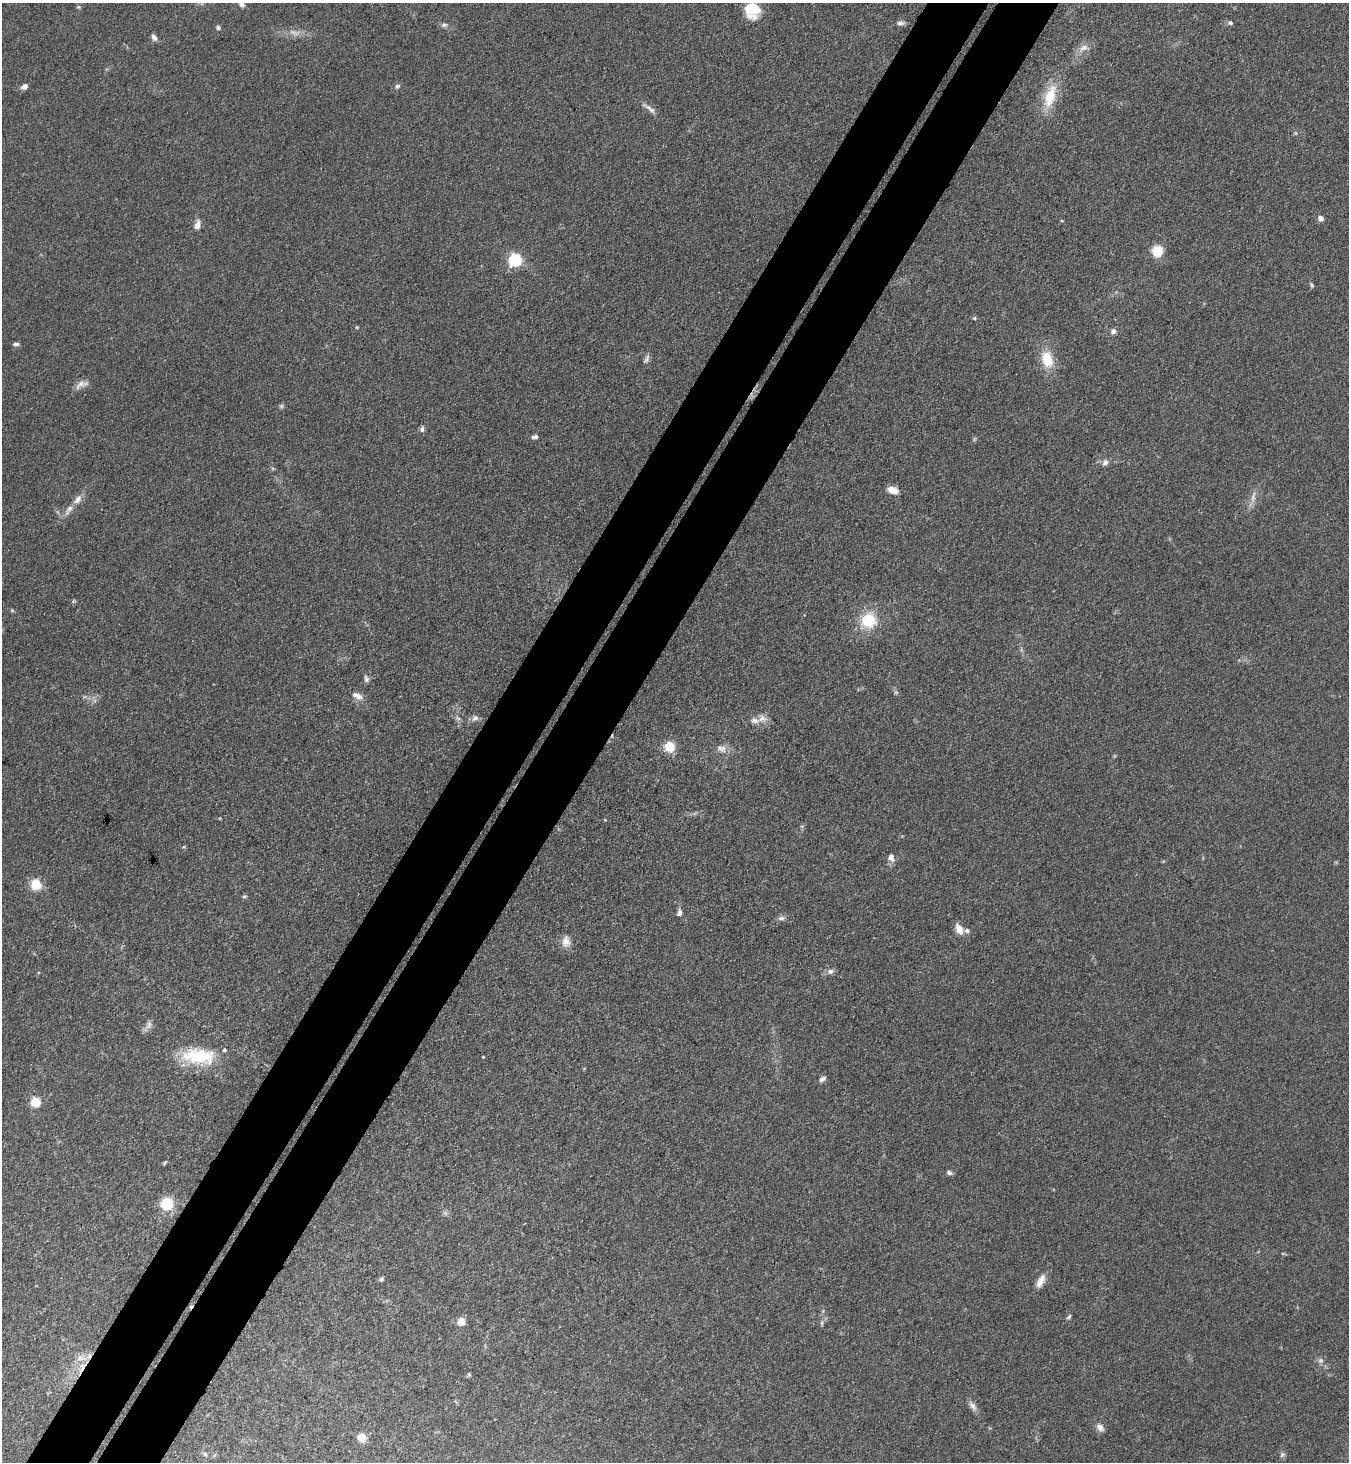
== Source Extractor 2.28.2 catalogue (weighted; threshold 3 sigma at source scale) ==
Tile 7 of 4 x 4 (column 3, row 2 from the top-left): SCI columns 2896-4242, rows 2954-4413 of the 5929 x 5908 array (HDU 1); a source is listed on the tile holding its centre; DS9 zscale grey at full resolution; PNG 1351 x 1464 px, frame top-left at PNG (2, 3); no overlay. Shown black and unused: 9% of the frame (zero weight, under 3 of 4 exposures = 5% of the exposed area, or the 3 px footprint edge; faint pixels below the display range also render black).
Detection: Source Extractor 2.28.2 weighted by HDU 2 'WHT'; one run over the whole footprint, this tile lists its part. Background 0.184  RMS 0.0086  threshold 0.0387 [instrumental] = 3 sigma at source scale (4.5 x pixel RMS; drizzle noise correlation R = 1.50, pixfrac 1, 0.05/0.05 arcsec/px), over >= 5 px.
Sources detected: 81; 3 too faint to see at this stretch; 1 cosmic-ray / hot-pixel residue — not listed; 5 inside a brighter listed object's ellipse — not listed separately; the other 72 listed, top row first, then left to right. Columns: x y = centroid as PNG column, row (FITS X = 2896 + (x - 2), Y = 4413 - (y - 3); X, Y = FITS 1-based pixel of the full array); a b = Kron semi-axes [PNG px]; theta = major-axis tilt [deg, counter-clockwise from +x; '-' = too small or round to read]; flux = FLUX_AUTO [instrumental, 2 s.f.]
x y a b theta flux
241 4 9 6 -53 3.6
79 7 6 5 - 1.3
752 11 19 17 -78 20
900 23 10 6 1 3.1
1230 23 7 6 - 2.1
444 25 9 5 14 2.3
218 28 5 5 - 2.1
294 33 16 6 -22 5.6
154 37 9 6 -57 3.4
1084 48 18 9 24 7
24 86 7 5 30 4.1
397 86 8 6 44 2.1
1050 96 31 14 73 27
650 108 22 5 -36 4.7
1321 218 5 4 - 7.1
1062 221 4 3 - 0.72
197 225 13 7 73 5.9
1157 251 11 10 - 19
515 260 6 6 - 160
1312 285 8 4 -59 1.4
974 318 6 4 -23 1.3
1113 331 6 6 - 3.3
16 344 8 5 2 2.2
646 359 13 5 59 2.8
1047 359 19 13 -74 23
80 384 18 8 33 6
422 429 8 6 82 2.3
535 437 7 4 10 2.7
1105 462 8 7 - 3.9
892 490 10 7 -17 11
77 500 14 8 49 6.3
73 601 6 3 70 1
12 610 5 5 - 1.1
869 620 18 17 - 31
366 679 10 6 -80 2.8
896 692 6 5 - 1.5
357 696 16 8 -26 6.1
458 718 8 4 -36 2
475 718 10 7 33 3.5
762 718 14 12 15 7
670 747 8 7 - 25
721 748 15 10 -22 6.6
891 857 10 7 -87 5.2
36 884 8 7 - 27
244 897 6 4 1 1.2
679 913 8 6 76 3.5
781 918 10 6 7 2.9
959 929 14 8 -61 7.3
566 941 15 11 89 7.5
830 971 8 7 - 3.3
149 1025 13 7 73 4.1
199 1056 43 19 -4 45
483 1057 3 2 - 0.66
822 1079 9 6 30 3.1
35 1102 5 5 - 56
165 1162 7 3 54 1.3
949 1173 8 5 -22 2.4
167 1203 7 7 - 48
445 1213 7 5 -44 1.9
381 1279 6 5 - 1.8
1041 1281 19 8 63 8.2
1069 1317 7 4 45 1.5
461 1322 7 7 - 11
822 1323 6 4 89 1.4
1321 1361 7 7 - 3
82 1368 21 6 68 10
469 1374 6 5 - 1.2
973 1406 16 7 -56 4.7
1100 1427 10 7 -52 5.5
362 1437 8 8 - 11
205 1454 6 5 - 1.8
1282 1455 8 6 55 2.3
Overlapping masked pixels (flux is a lower limit): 2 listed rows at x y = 199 1056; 82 1368
Isophote crosses this tile's border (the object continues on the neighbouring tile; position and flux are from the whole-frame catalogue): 1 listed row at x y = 241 4